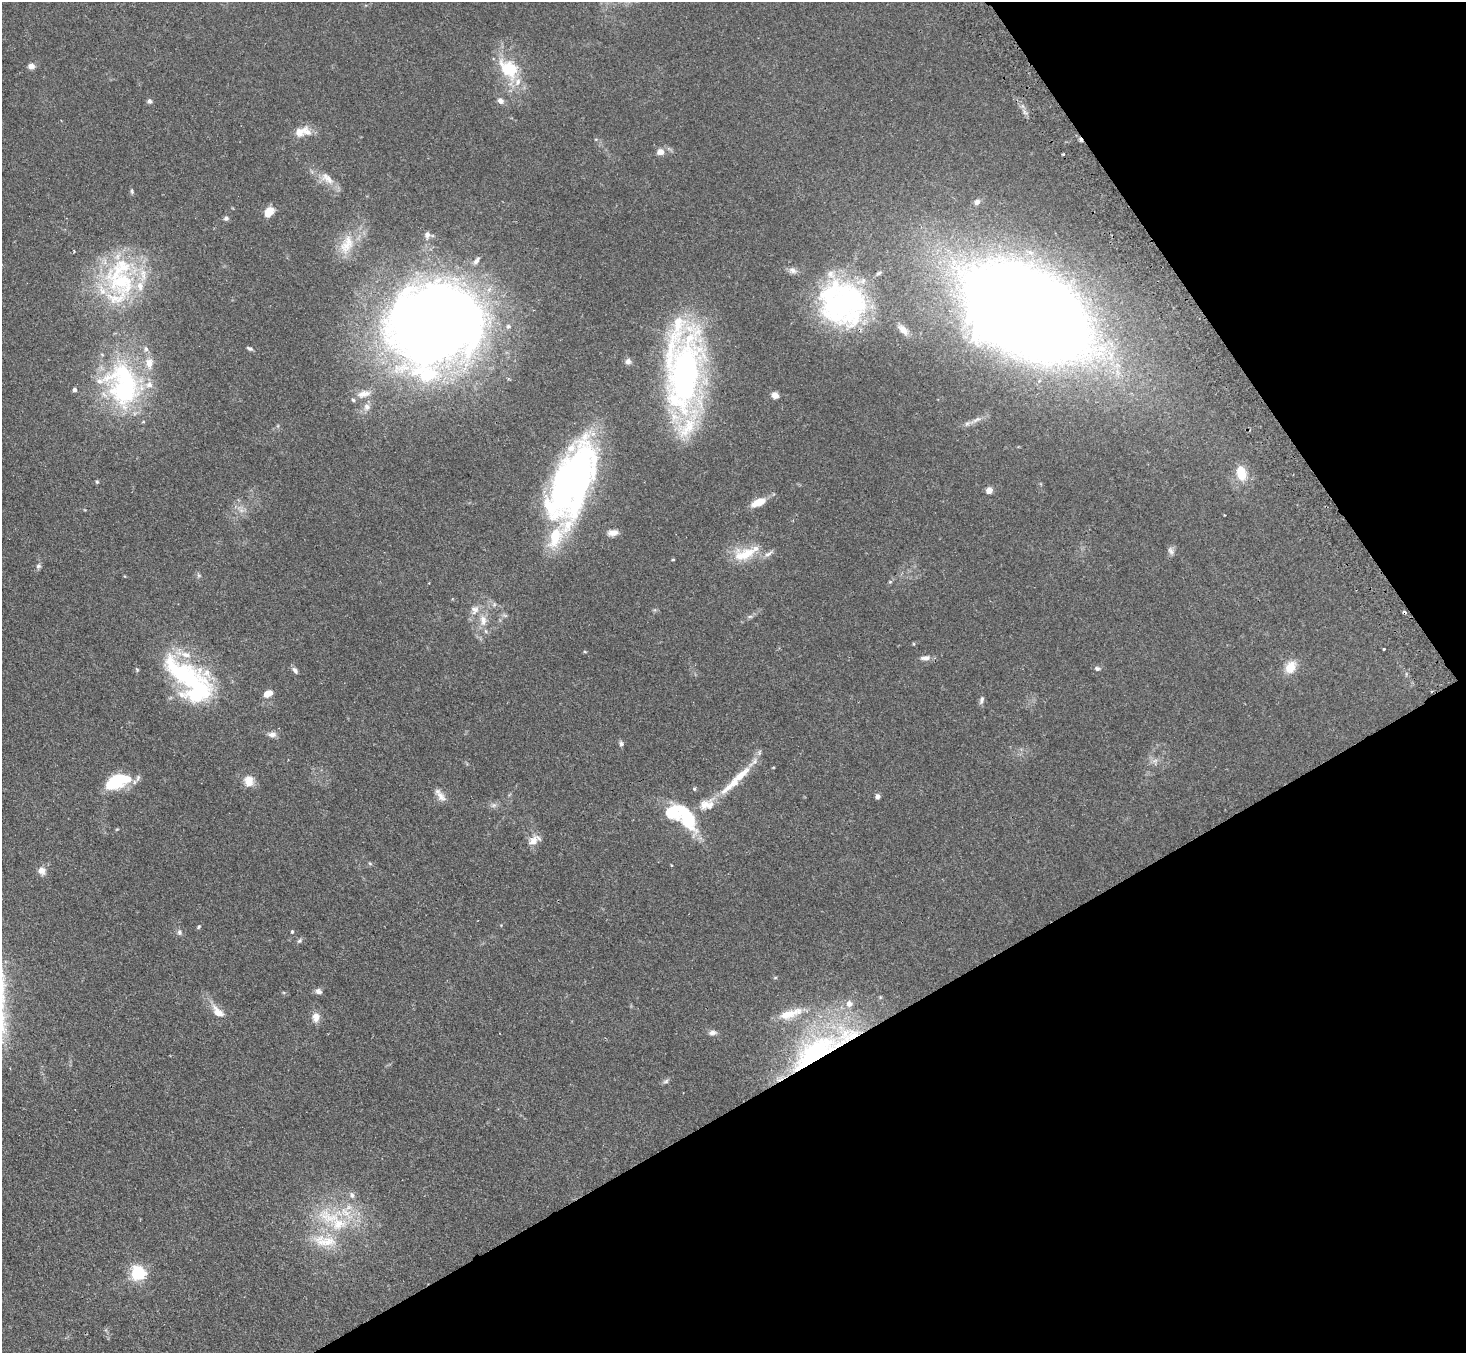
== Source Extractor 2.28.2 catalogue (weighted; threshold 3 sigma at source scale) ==
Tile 12 of 4 x 4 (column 4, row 3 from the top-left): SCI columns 4423-5886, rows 1663-3013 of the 5918 x 5887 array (HDU 1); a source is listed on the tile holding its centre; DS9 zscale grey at full resolution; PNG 1468 x 1355 px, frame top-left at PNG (2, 2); no overlay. Shown black and unused: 28% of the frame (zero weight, under 2 of 3 exposures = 3% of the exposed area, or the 3 px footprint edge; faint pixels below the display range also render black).
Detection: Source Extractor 2.28.2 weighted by HDU 2 'WHT'; one run over the whole footprint, this tile lists its part. Background 0.0937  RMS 0.0062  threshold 0.0281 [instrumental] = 3 sigma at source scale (4.5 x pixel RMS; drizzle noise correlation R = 1.50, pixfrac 1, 0.05/0.05 arcsec/px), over >= 5 px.
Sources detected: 117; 1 too faint to see at this stretch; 6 inside a brighter object's white glare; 2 cosmic-ray / hot-pixel residue — not listed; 22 inside a brighter listed object's ellipse — not listed separately; the other 86 listed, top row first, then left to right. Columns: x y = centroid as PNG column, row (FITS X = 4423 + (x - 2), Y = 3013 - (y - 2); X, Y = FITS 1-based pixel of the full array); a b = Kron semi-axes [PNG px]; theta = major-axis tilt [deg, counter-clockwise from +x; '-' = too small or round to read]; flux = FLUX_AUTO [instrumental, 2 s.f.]
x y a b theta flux
31 66 9 7 0 2.6
509 69 28 19 -45 28
149 101 6 6 - 1.6
500 101 9 7 -40 2.8
299 132 20 10 35 7.1
660 152 9 8 - 4.1
1063 154 3 2 - 0.87
327 178 23 12 -36 8.4
132 191 8 4 -82 0.99
977 202 8 7 - 2.3
269 212 10 6 55 11
226 218 6 6 - 1.5
427 235 9 7 75 2.2
347 244 32 17 68 17
793 270 12 8 -11 3
879 273 8 4 25 1.1
122 282 49 37 -3 70
842 303 54 47 -47 130
1026 312 77 46 -27 2000
434 325 92 79 21 780
903 330 18 9 -43 4.9
250 348 9 4 -26 1.1
146 349 8 6 -74 1.9
628 361 8 8 - 2.4
684 373 92 31 -90 250
124 392 60 39 -31 89
364 394 21 10 11 6.8
775 395 8 7 - 3.3
367 407 10 9 - 3.7
1241 473 17 11 -76 12
574 477 78 42 73 210
97 482 5 4 - 0.84
989 490 5 4 - 8.1
758 502 19 8 24 9
613 533 14 8 5 3.9
1171 551 11 7 -63 2.2
746 554 31 20 2 18
673 559 5 3 - 0.51
38 566 7 6 - 1.5
890 582 5 4 - 0.61
475 609 13 11 80 5.1
750 616 6 4 1 1.1
483 620 16 9 -88 6.6
913 644 5 3 - 0.55
1384 649 3 3 - 1
585 652 5 3 - 0.54
925 658 13 6 4 3.1
1290 667 17 13 58 8.8
1097 668 8 6 -16 1.5
295 670 9 5 -56 1.9
187 677 67 27 -32 89
268 694 9 6 27 6.8
981 700 11 5 75 1.8
272 735 11 7 4 2.7
621 744 7 6 - 1.4
1155 761 9 4 9 1.9
741 775 58 8 43 20
249 781 13 12 - 6.9
111 784 12 11 - 17
694 789 5 4 - 0.92
441 796 18 9 -49 4.4
877 796 5 5 - 2.3
494 805 7 6 - 1.8
687 817 34 14 -61 33
117 829 6 3 18 0.53
533 841 14 10 45 5.7
370 863 6 4 -3 0.78
671 865 4 3 - 0.48
41 871 10 8 -50 4.1
199 927 6 4 68 0.77
179 932 7 6 - 1.6
292 932 4 4 - 0.89
299 941 8 5 48 1.2
775 978 6 3 19 0.63
319 991 9 7 -32 2.3
849 1004 8 7 - 3.3
218 1011 21 11 -47 7.4
790 1014 35 10 18 13
316 1017 12 9 -84 4.8
712 1033 11 6 5 2.3
820 1049 98 26 30 110
666 1081 9 5 20 1.5
352 1195 8 7 - 2.4
329 1217 43 20 -22 34
324 1241 40 16 -7 19
138 1273 6 6 - 130
Overlapping masked pixels (flux is a lower limit): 2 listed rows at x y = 574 477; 820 1049